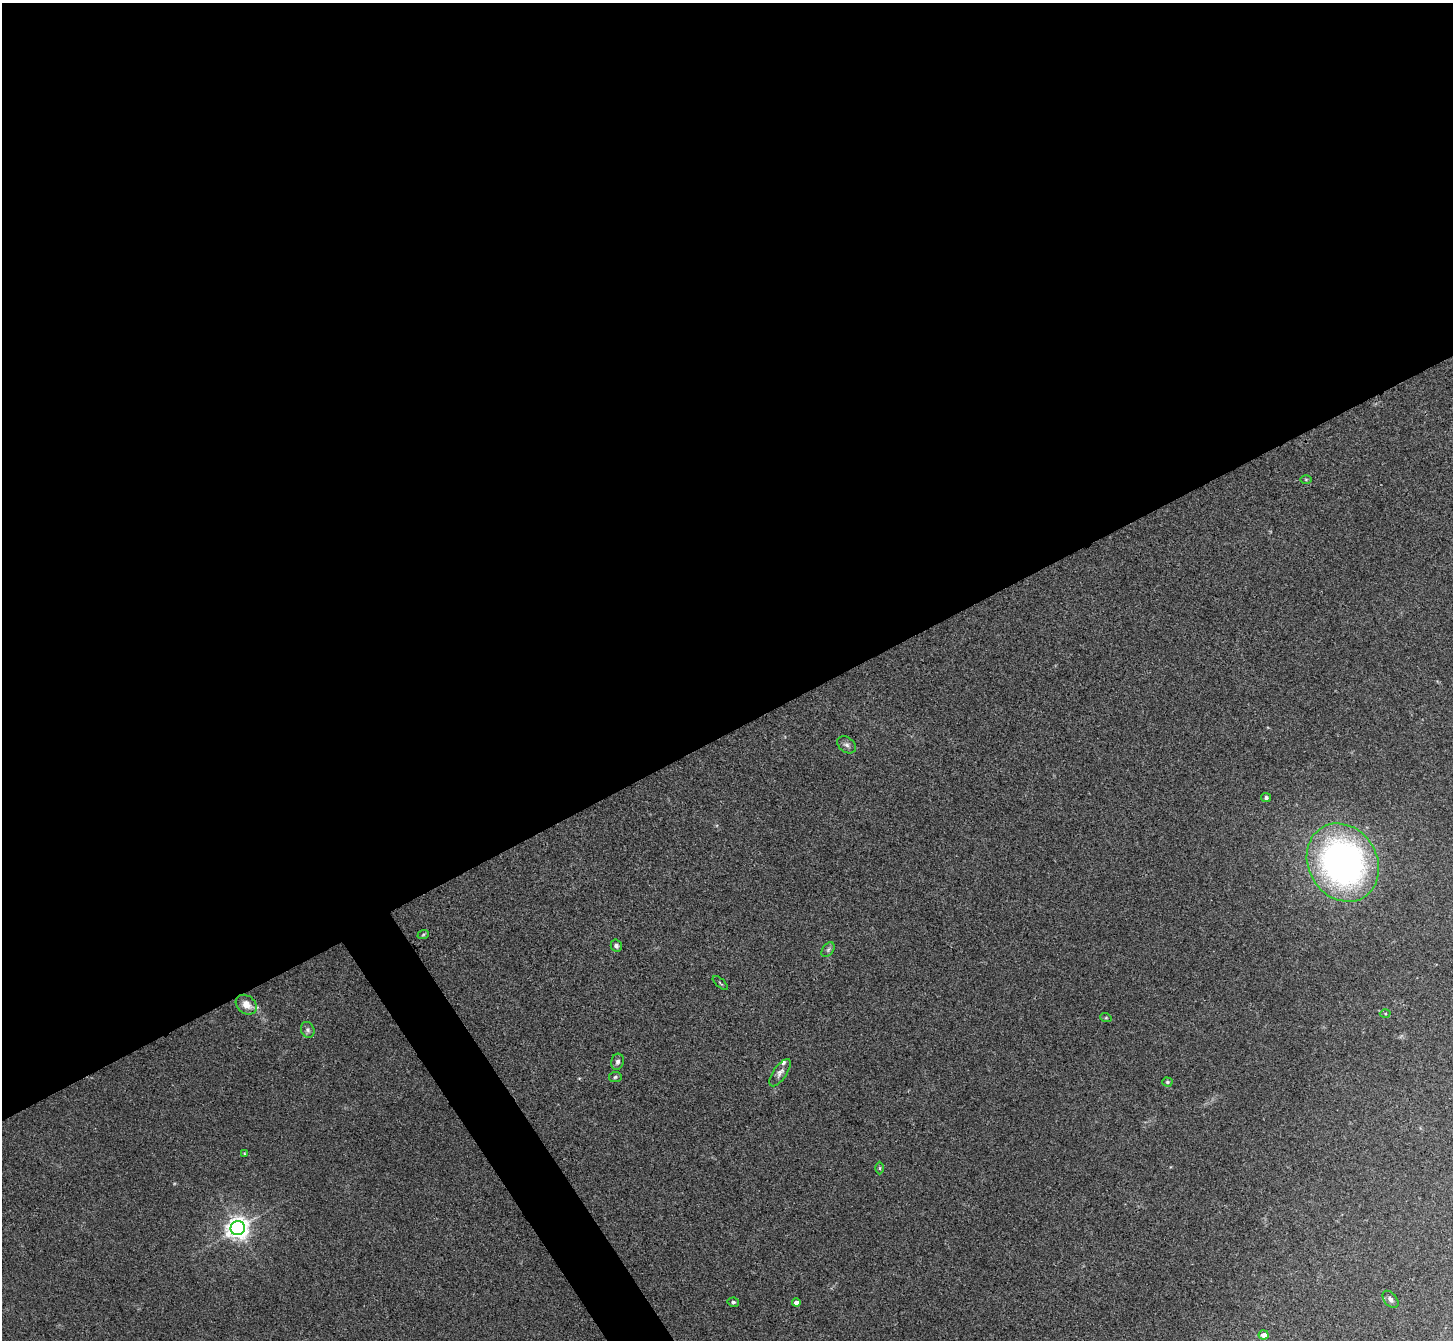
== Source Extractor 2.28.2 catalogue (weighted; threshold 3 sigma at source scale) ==
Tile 2 of 4 x 4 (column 2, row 1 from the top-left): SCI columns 1455-2905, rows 4173-5510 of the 5810 x 5804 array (HDU 1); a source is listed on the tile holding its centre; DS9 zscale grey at full resolution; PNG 1455 x 1342 px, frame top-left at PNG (2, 3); each listed source drawn as its Kron ellipse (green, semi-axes under 4 px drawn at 4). Shown black and unused: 56% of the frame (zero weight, under 3 of 4 exposures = <1% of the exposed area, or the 3 px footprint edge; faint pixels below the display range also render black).
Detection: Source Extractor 2.28.2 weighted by HDU 2 'WHT'; one run over the whole footprint, this tile lists its part. Background 0.0283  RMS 0.0047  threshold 0.0213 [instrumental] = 3 sigma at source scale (4.5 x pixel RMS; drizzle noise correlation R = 1.50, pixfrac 1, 0.05/0.05 arcsec/px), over >= 5 px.
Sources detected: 24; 1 inside a brighter listed object's ellipse — not listed separately; the other 23 listed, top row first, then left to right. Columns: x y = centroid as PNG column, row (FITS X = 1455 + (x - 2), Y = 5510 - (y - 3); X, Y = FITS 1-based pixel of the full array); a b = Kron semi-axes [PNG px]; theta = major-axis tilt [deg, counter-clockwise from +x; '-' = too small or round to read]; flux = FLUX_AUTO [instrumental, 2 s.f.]
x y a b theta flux
1306 479 6 4 0 0.54
847 745 10 7 -38 1.6
1266 797 5 4 - 1
1343 863 41 34 -60 170
423 935 6 3 20 0.5
616 946 6 5 - 1.5
828 950 8 5 54 1
720 983 9 2 -41 0.54
246 1005 11 9 -38 4.8
1385 1014 5 3 - 0.52
1106 1018 6 3 -18 0.49
308 1030 8 6 -66 1.3
617 1062 8 6 75 1.2
780 1073 16 6 55 2.3
615 1077 6 5 - 0.79
1167 1082 5 4 - 0.66
244 1154 4 2 - 0.34
880 1168 6 4 90 0.6
238 1228 7 7 - 360
1390 1299 10 6 -50 1.7
733 1302 6 4 -13 0.84
796 1303 4 4 - 2.6
1264 1335 5 4 - 3.9